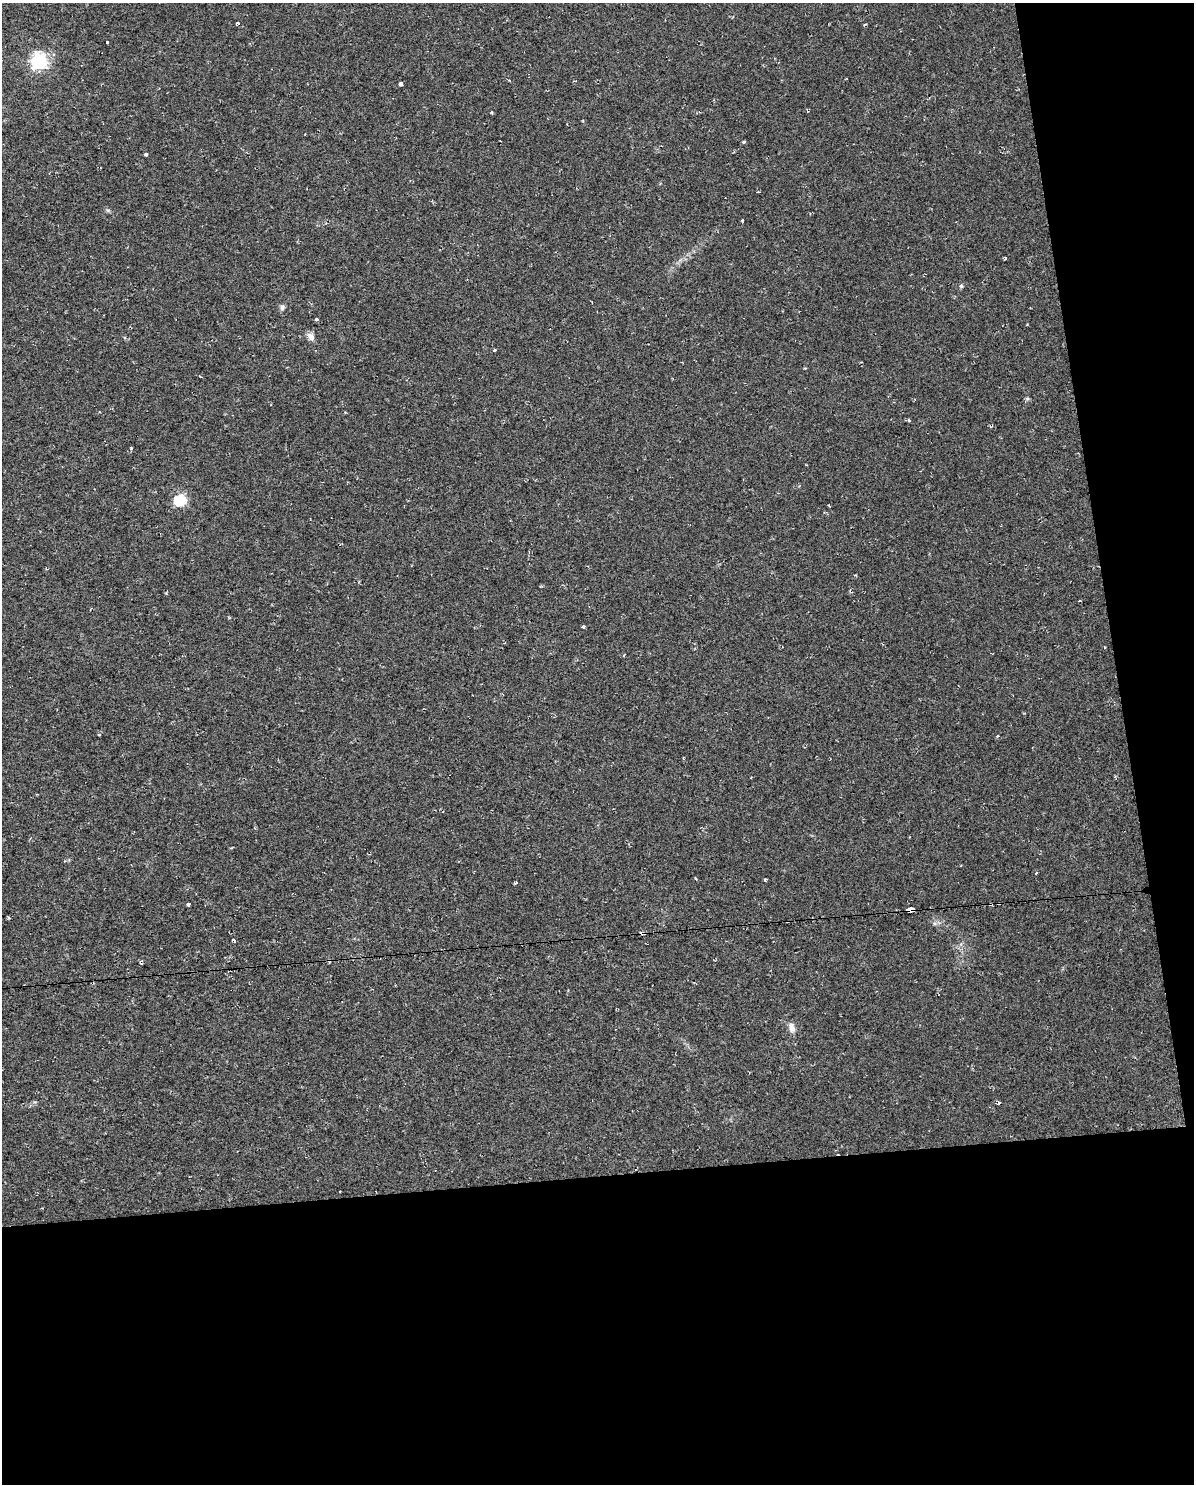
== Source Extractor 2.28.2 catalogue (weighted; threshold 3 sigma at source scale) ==
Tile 12 of 4 x 3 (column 4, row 3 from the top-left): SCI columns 3691-4882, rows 62-1543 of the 5083 x 5803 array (HDU 1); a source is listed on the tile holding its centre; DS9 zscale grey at full resolution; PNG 1196 x 1486 px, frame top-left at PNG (2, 3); no overlay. Shown black and unused: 27% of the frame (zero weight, under 2 of 3 exposures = <1% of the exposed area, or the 3 px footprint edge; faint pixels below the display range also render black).
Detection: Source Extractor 2.28.2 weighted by HDU 2 'WHT'; one run over the whole footprint, this tile lists its part. Background 0.00663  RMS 0.0049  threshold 0.0219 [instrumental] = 3 sigma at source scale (4.5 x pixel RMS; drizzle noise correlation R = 1.50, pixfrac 1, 0.0396/0.0396 arcsec/px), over >= 5 px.
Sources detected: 32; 2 cosmic-ray / hot-pixel residue — not listed; the other 30 listed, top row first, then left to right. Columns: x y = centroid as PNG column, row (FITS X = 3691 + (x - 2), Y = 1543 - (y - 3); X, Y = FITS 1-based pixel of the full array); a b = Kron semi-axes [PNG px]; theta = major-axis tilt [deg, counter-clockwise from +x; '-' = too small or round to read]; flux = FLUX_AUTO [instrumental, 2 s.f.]
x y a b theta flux
237 23 4 3 - 0.97
107 42 3 3 - 2.5
39 61 7 6 - 140
400 84 4 4 - 2.8
743 142 3 3 - 0.8
146 154 4 3 - 0.72
758 192 3 2 - 0.42
742 220 3 3 - 3.3
961 286 5 5 - 0.76
282 307 8 6 88 1.2
316 319 3 3 - 2
311 337 12 7 -56 2.4
494 350 3 3 - 1.2
200 376 4 3 - 0.58
909 420 3 3 - 1.1
131 448 3 3 - 0.83
180 500 6 6 - 51
1079 601 3 2 - 0.47
583 627 4 3 - 1.7
1105 648 3 2 - 0.38
997 736 3 3 - 0.76
765 879 3 3 - 0.84
516 882 5 3 - 0.47
999 903 3 3 - 0.96
188 904 4 3 - 2.2
990 904 4 3 - 0.77
910 910 6 3 7 45
234 941 4 3 - 0.99
792 1027 15 7 -77 2.6
998 1102 3 3 - 1.5
Overlapping masked pixels (flux is a lower limit): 3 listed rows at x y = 999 903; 990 904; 910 910
Unlisted compact peaks at least as high as the median listed source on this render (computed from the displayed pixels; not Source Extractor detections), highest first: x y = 1005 258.